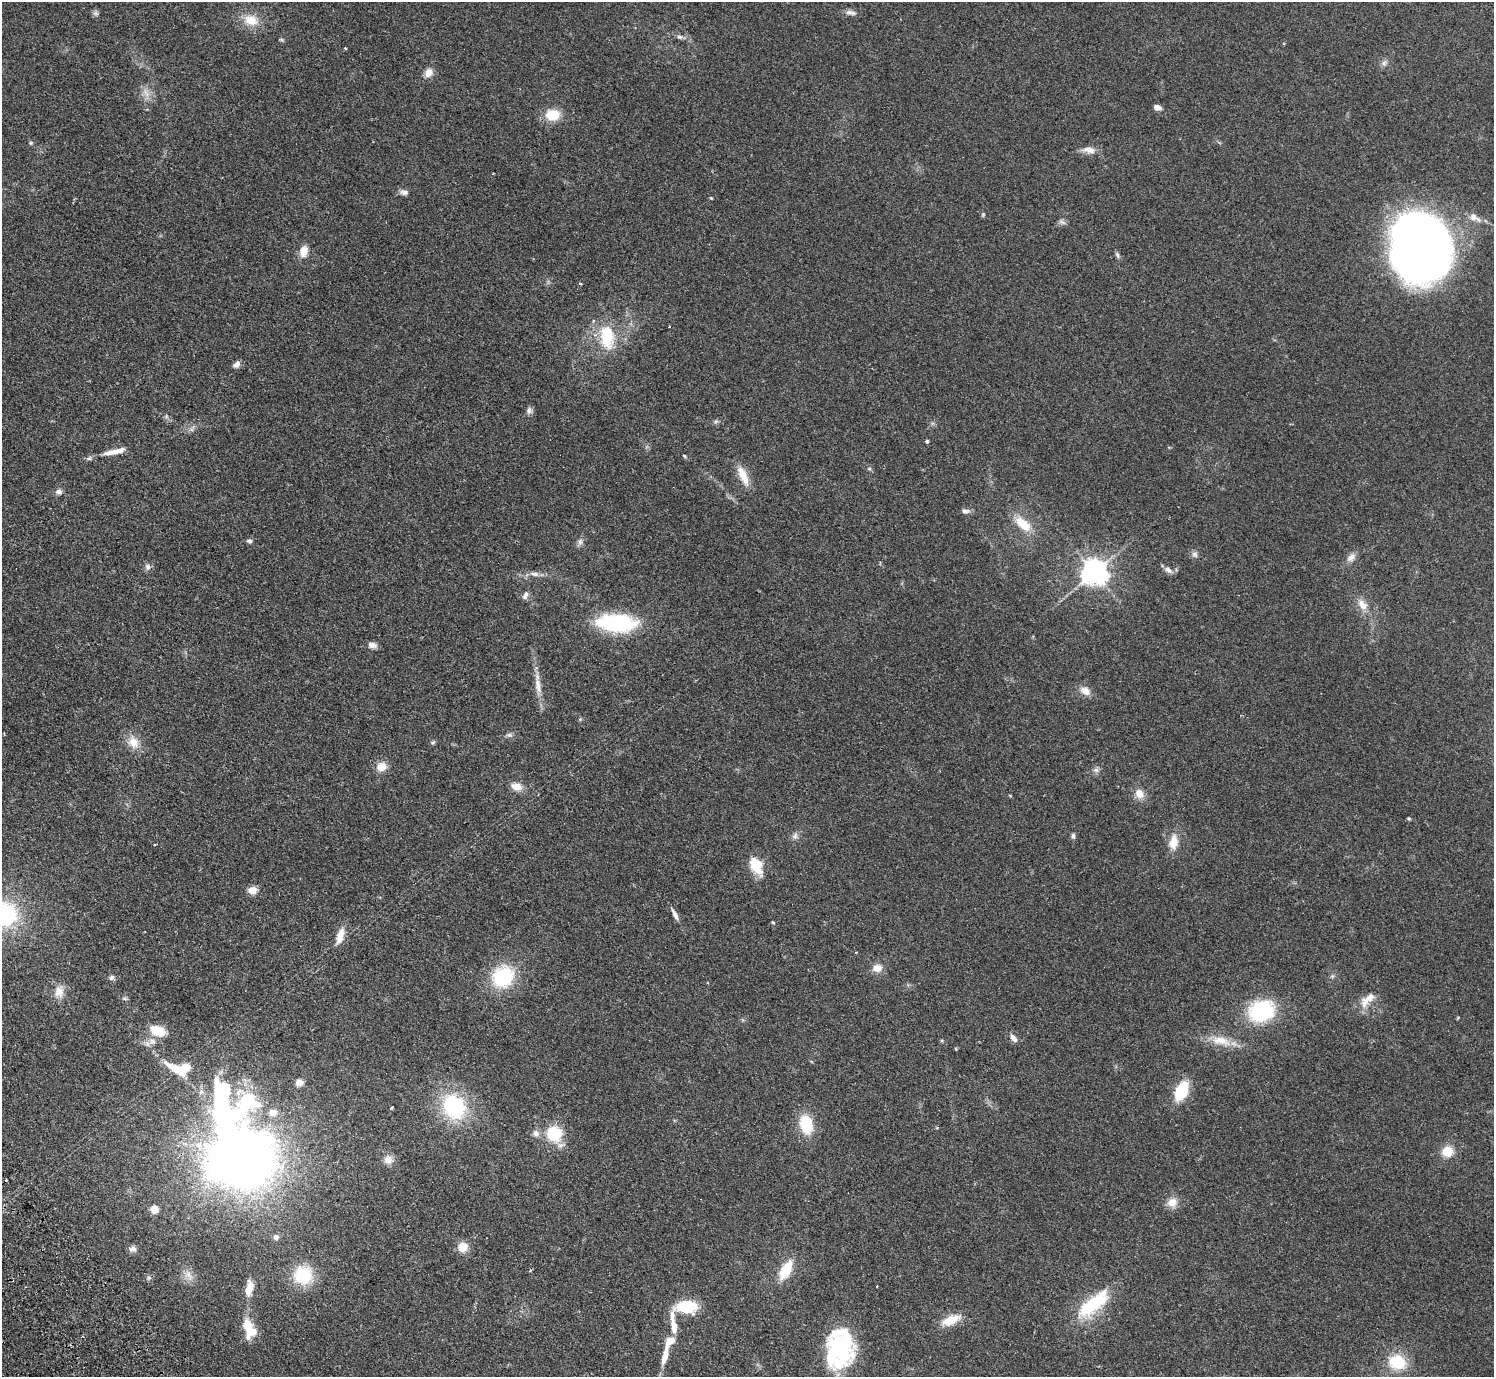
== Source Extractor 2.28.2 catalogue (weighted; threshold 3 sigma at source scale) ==
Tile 7 of 4 x 4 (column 3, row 2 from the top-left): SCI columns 3029-4520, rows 2951-4325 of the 6057 x 6041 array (HDU 1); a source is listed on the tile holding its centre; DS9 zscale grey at full resolution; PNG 1496 x 1379 px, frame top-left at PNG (2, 2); no overlay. Shown black and unused: <1% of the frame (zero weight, under 2 of 3 exposures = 3% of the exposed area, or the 3 px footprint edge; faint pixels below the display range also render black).
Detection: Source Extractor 2.28.2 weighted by HDU 2 'WHT'; one run over the whole footprint, this tile lists its part. Background 0.19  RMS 0.011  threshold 0.05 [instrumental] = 3 sigma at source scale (4.5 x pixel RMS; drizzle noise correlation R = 1.50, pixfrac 1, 0.05/0.05 arcsec/px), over >= 5 px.
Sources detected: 124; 1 too faint to see at this stretch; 4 inside a brighter object's white glare — not listed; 6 inside a brighter listed object's ellipse — not listed separately; the other 113 listed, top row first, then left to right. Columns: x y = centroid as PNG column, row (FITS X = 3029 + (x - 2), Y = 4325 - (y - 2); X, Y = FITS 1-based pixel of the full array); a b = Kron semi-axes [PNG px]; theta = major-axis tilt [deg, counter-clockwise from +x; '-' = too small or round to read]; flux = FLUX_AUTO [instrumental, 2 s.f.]
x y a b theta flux
96 13 8 6 -1 2.6
851 13 16 6 -9 4.9
251 20 18 13 -17 20
680 37 9 5 -17 2.8
345 48 3 3 - 1.1
1384 63 9 7 30 3.6
429 73 11 9 47 8.7
146 93 16 7 -58 7.6
1157 107 7 5 -13 7.1
553 115 15 11 3 26
31 143 6 4 20 1.5
1089 150 19 8 -6 8.9
404 192 11 7 -9 4.2
711 198 5 3 - 0.87
1473 217 13 9 -40 8
1062 222 11 6 -26 3
1421 242 64 48 -37 720
304 251 13 9 75 12
1117 255 9 5 -55 2.5
580 283 4 3 - 1.4
607 337 36 21 -83 48
237 364 9 6 40 4.6
529 411 9 7 75 3.7
166 416 6 4 -72 1.8
716 421 6 6 - 2
927 441 4 4 - 2
115 451 30 6 13 14
684 456 5 4 - 1.2
869 469 5 5 - 1.6
743 476 29 10 -66 17
59 492 9 7 4 3.7
965 511 12 5 0 3.7
1023 524 25 12 -42 24
249 541 8 6 -5 2.5
580 542 10 6 76 3.8
1195 554 9 8 - 3.6
1351 557 14 8 39 6.6
148 567 9 7 -79 3.8
1168 570 13 7 -32 5.1
1094 572 8 8 - 1200
535 574 13 6 -5 5.3
525 595 11 6 71 4.1
1362 605 19 11 -59 12
616 623 39 17 -3 100
372 645 11 7 -10 5.4
538 685 25 8 -81 13
1085 691 13 9 -30 9.8
509 735 7 6 - 2.7
133 742 18 14 -62 15
433 742 8 5 30 1.7
382 767 11 10 - 13
1096 770 8 6 -1 3.4
516 787 14 9 -13 10
1139 794 12 11 - 10
1409 818 5 3 - 1.2
795 836 10 7 62 4.1
1073 836 7 5 89 2.3
1174 842 18 10 83 16
756 866 22 13 -65 25
252 890 9 8 - 11
675 914 14 5 -63 6.2
773 922 4 3 - 1.2
340 936 22 9 72 13
856 952 3 2 - 0.79
877 968 13 10 13 9.3
1332 976 6 5 - 1.7
112 977 8 6 44 2.4
503 977 22 19 43 75
59 992 15 12 89 11
125 998 8 3 -19 1.7
1368 999 29 11 45 15
1263 1011 14 11 19 160
158 1030 12 8 -20 31
1014 1038 10 5 -55 6.3
152 1041 11 9 -55 7.2
1221 1041 31 12 -15 21
956 1049 5 3 - 0.87
174 1068 27 9 -32 20
299 1082 7 7 - 7.5
1181 1091 16 10 65 50
221 1103 74 25 -88 160
454 1106 23 19 -57 100
392 1107 3 2 - 1.1
273 1112 8 7 - 10
806 1124 19 13 -78 40
937 1128 3 3 - 1.4
536 1133 10 8 -55 5.3
554 1134 16 15 - 43
199 1145 15 10 -65 14
1447 1151 11 10 - 20
242 1157 48 36 87 1500
388 1159 9 9 - 9.1
6 1180 3 3 - 3
1172 1202 14 12 26 11
154 1209 7 7 - 11
276 1237 6 6 - 4.4
463 1247 10 9 - 15
133 1249 9 7 21 4.6
530 1270 4 3 - 0.98
786 1270 17 8 60 40
188 1275 12 8 -45 7.6
303 1275 16 16 - 56
149 1278 6 5 - 2
250 1285 13 9 -69 8.4
877 1286 2 2 - 0.65
1092 1304 42 15 39 69
687 1307 17 10 0 56
950 1320 21 9 24 22
674 1327 18 7 -80 14
251 1331 19 14 71 21
839 1346 43 31 84 120
665 1355 23 7 76 17
1397 1362 19 16 -17 39